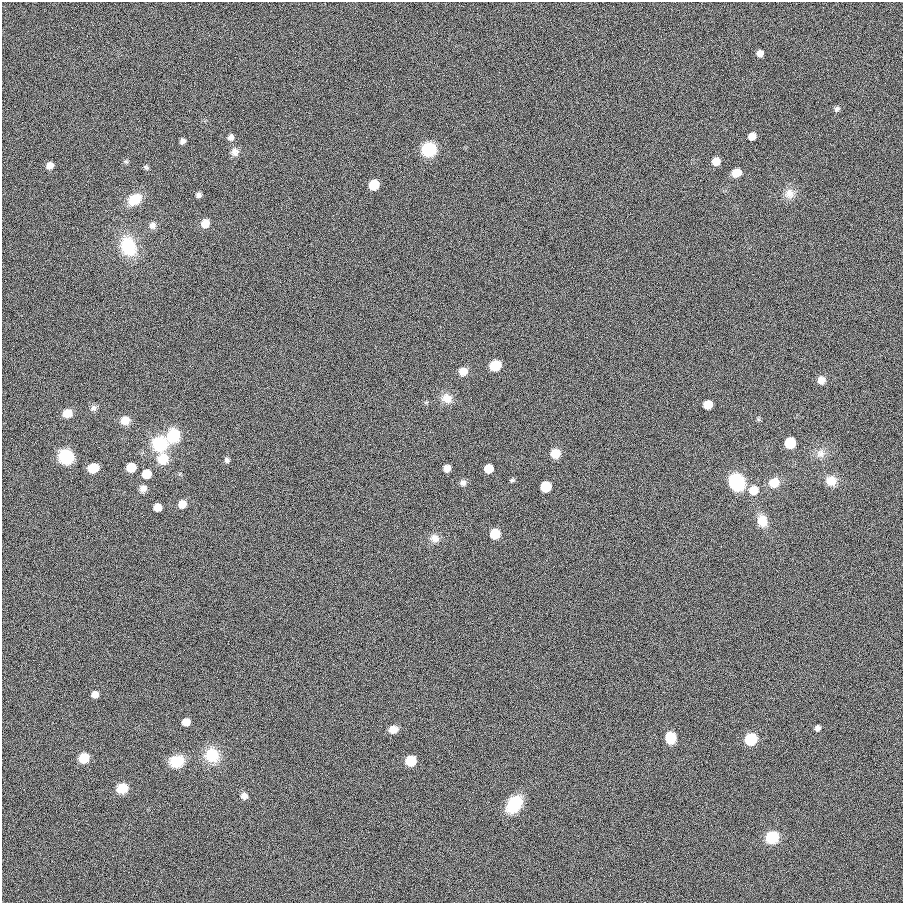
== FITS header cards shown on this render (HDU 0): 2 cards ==
NAXIS1  =                  901
NAXIS2  =                  901

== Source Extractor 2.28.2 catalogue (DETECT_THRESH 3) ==
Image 901 x 901 px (HDU 0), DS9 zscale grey, 1 PNG px = 1 image px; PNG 905 x 905 px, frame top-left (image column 1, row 901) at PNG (2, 2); no overlay
Background 0.00144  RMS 0.099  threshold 0.297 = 3 sigma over >= 5 px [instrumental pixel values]
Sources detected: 67; all 67 listed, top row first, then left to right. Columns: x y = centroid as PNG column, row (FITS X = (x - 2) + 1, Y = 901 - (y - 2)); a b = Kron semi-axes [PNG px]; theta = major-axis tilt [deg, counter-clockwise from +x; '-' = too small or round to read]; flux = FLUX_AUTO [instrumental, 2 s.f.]
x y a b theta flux
760 53 6 6 - 39
837 109 8 6 33 17
752 136 7 6 - 67
231 137 8 7 - 26
183 141 5 5 - 22
429 149 10 10 - 370
235 152 10 10 - 37
716 161 7 6 - 87
126 162 6 4 -19 10
50 165 7 7 - 46
146 167 7 5 -43 11
736 173 8 7 - 83
374 185 7 7 - 190
789 194 15 13 88 63
198 195 6 6 - 19
134 199 14 11 32 140
205 223 9 8 - 64
152 225 9 9 - 29
128 246 18 14 -68 340
495 365 9 8 - 140
463 371 9 8 - 58
821 380 9 8 - 46
447 398 13 12 - 70
708 405 7 6 - 140
93 408 9 7 25 22
67 413 9 8 - 81
125 420 10 9 - 67
173 435 14 12 75 210
790 443 8 7 - 290
160 444 14 13 - 320
555 453 8 8 - 99
820 453 12 11 - 50
66 457 14 13 - 230
163 459 12 11 - 140
227 460 7 6 - 16
131 467 7 7 - 210
93 468 8 7 - 230
447 468 6 6 - 46
489 469 7 6 - 160
146 474 7 6 - 160
512 480 7 5 2 11
831 481 11 10 - 89
737 482 13 11 -60 450
463 483 8 7 - 24
774 483 11 9 34 100
546 486 7 7 - 270
143 489 9 8 - 34
753 490 9 8 - 120
182 504 9 7 47 63
157 507 6 6 - 62
762 521 11 9 -74 120
495 534 7 7 - 200
435 538 12 10 -28 46
95 694 7 6 - 42
186 722 7 6 - 84
818 728 5 5 - 23
393 729 9 7 17 63
671 738 10 8 -85 160
751 739 8 8 - 300
212 755 17 17 - 170
84 758 9 9 - 110
177 761 15 12 13 140
411 761 8 7 - 220
122 788 10 9 - 110
244 796 8 8 - 34
514 804 17 12 53 270
772 837 10 9 - 260